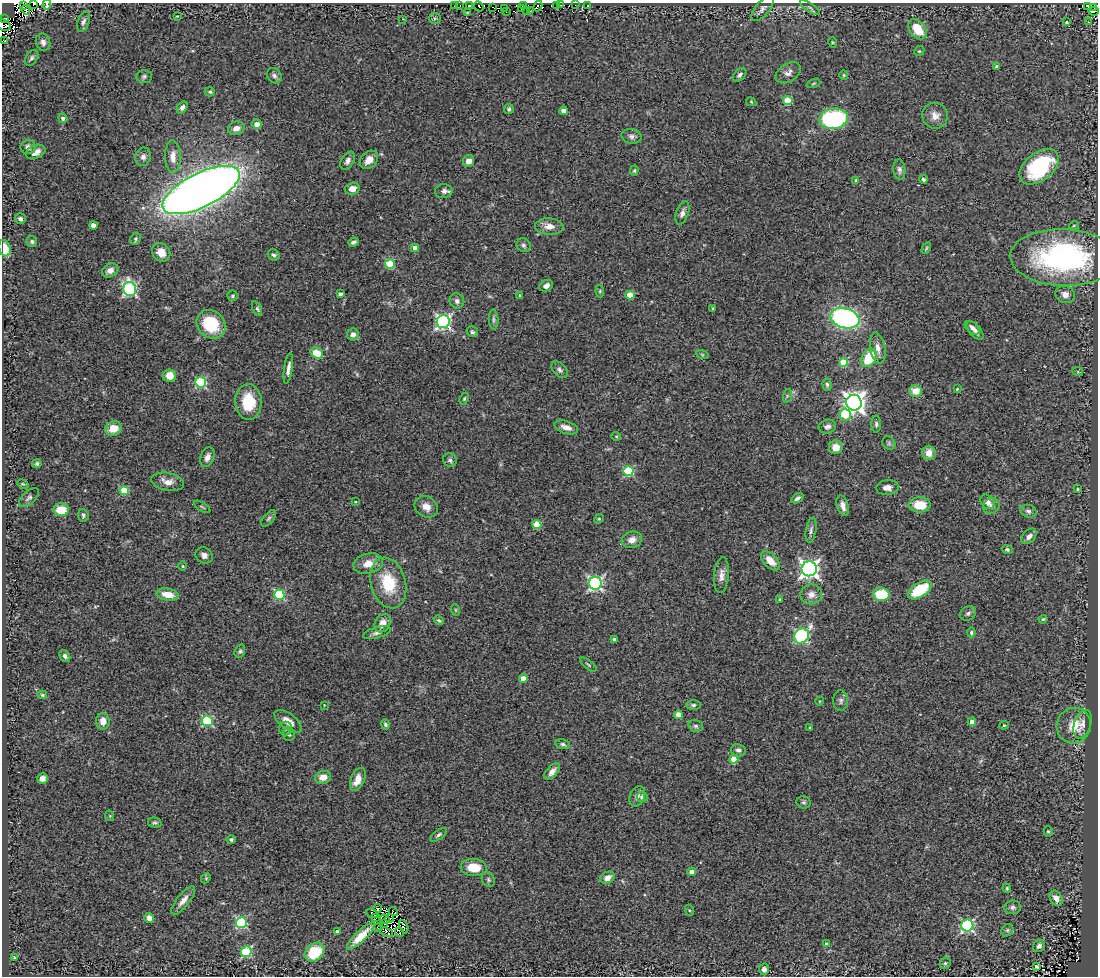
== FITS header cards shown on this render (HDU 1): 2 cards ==
NAXIS1  =                 1096
NAXIS2  =                  974

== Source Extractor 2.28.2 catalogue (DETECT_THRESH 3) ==
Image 1096 x 974 px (HDU 1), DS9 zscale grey, 1 PNG px = 1 image px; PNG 1100 x 978 px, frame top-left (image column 1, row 974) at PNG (2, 3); each listed source drawn as its Kron ellipse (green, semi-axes under 4 px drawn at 4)
Background 0.745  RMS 0.097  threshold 0.291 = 3 sigma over >= 5 px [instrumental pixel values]
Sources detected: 272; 13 with non-positive FLUX_AUTO (blend fragments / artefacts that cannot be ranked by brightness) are neither listed nor drawn; the other 259 listed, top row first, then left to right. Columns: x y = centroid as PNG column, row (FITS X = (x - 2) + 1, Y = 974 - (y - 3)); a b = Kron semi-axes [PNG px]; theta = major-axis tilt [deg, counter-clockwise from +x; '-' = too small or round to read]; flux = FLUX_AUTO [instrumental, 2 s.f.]
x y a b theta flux
34 3 2 2 - 34
47 4 5 3 - 58
23 5 3 2 - 2900
469 5 3 2 - 180
523 5 4 2 - 18
557 5 3 2 - 120
560 5 2 2 - 38
575 5 2 2 - 12
454 6 3 2 - 14
460 6 3 2 - 4.2
479 6 5 2 - 43
538 6 5 2 - 21
588 6 3 2 - 0.1
1087 6 4 2 - 37
493 7 3 2 - 59
810 7 11 3 -34 16
1094 7 2 2 - 17
505 8 2 2 - 16
521 9 3 2 - 80
762 9 15 7 50 28
26 10 5 3 - 73
527 11 3 2 - 10
530 11 3 2 - 6.2
1094 11 5 3 - 78
506 12 3 2 - 7.5
467 13 3 2 - 5
177 16 3 3 - 4.8
5 18 3 2 - 50
435 18 6 5 - 10
403 19 3 2 - 5.4
83 22 11 5 69 23
1067 22 3 3 - 10
1088 22 3 2 - 31
4 25 7 5 -24 18
918 29 11 7 -52 150
5 40 3 2 - 140
43 42 9 7 -70 28
832 42 5 3 - 6.5
919 51 5 4 - 8.3
32 58 9 5 58 17
997 67 4 4 - 9.8
788 73 14 9 33 36
740 75 8 5 46 19
844 75 5 4 - 7.1
144 76 8 6 6 17
274 76 8 6 -48 19
813 83 7 3 19 7.3
210 92 5 4 - 9.4
788 101 4 4 - 230
751 102 5 4 - 6.7
182 107 6 4 55 26
509 109 5 4 - 11
563 111 4 4 - 43
935 116 13 12 - 60
63 118 5 4 - 19
834 119 14 10 7 720
257 124 5 5 - 48
236 128 8 6 20 44
631 136 10 7 -10 25
28 147 8 7 - 34
35 152 10 6 23 53
143 157 9 8 - 27
173 157 16 8 -88 56
369 160 10 7 44 61
348 161 10 6 60 26
469 161 6 5 - 48
1039 167 22 14 39 560
899 170 10 6 -84 21
634 171 5 4 - 9
923 179 4 4 - 12
856 180 3 3 - 7.5
352 189 7 6 - 53
201 190 42 17 26 9000
444 191 9 7 3 26
682 213 12 6 69 27
20 219 5 5 - 20
93 225 4 4 - 54
1074 225 5 3 - 5.5
549 226 14 8 -3 58
135 239 6 5 - 11
32 241 5 5 - 13
353 242 5 3 - 15
524 245 7 6 - 18
4 248 8 5 -70 120
415 248 4 4 - 54
926 248 6 4 60 9
161 252 10 8 -52 74
274 255 6 5 - 14
1063 257 53 28 -2 1300
390 264 5 5 - 360
110 270 8 6 26 39
546 286 7 5 28 29
130 289 7 6 - 1000
600 291 6 4 -85 9.1
340 294 4 4 - 22
1065 294 10 8 -20 38
630 295 4 4 - 120
233 296 5 5 - 11
520 296 4 3 - 8.4
457 301 8 7 - 26
713 308 3 3 - 6.7
257 309 8 4 -65 12
845 318 15 10 -16 1500
494 320 10 5 -88 15
443 322 7 6 - 1500
211 324 15 13 -41 260
972 328 8 5 -36 22
975 330 11 5 -49 33
472 332 6 5 - 12
353 335 6 6 - 31
878 348 15 7 -80 53
317 353 7 5 -30 120
702 354 6 4 -19 9.3
869 358 10 7 57 240
843 362 4 4 - 260
288 368 15 4 82 29
560 370 10 6 -45 22
1078 372 5 3 - 5.7
169 375 7 6 - 87
201 382 5 5 - 610
827 385 6 4 -87 13
957 389 4 3 - 6.1
915 391 6 6 - 96
787 396 7 4 72 11
464 399 6 4 63 9
248 402 18 13 -88 240
854 403 8 7 - 4200
845 415 6 5 - 220
876 424 8 5 -90 16
566 427 12 6 -18 49
827 427 9 7 16 28
113 429 8 7 - 94
616 436 5 3 - 5.3
889 443 7 6 - 15
836 447 7 6 - 82
929 453 7 6 - 66
207 457 10 6 69 35
450 460 7 6 - 16
37 463 4 4 - 12
628 471 5 5 - 430
168 482 17 8 -11 60
23 484 6 4 -23 7.8
887 488 11 7 6 36
1077 489 3 3 - 6.5
124 491 5 4 - 230
29 498 12 6 41 21
797 498 6 4 34 21
355 502 3 2 - 4.3
987 502 8 6 -47 35
920 505 11 7 -1 140
843 506 10 5 -73 37
991 506 8 7 - 27
202 507 9 2 -32 7
426 507 12 10 -32 57
61 510 8 6 -1 120
1028 511 8 6 -17 20
83 515 6 5 - 14
269 518 10 5 48 16
599 519 5 4 - 7.6
537 524 4 4 - 190
811 530 13 5 81 22
1029 536 9 6 47 32
632 540 10 8 16 49
1007 549 5 4 - 14
204 555 9 7 -34 28
770 561 12 6 -46 81
368 563 15 10 13 79
183 566 5 3 - 6.2
809 569 7 7 - 2800
721 575 18 7 85 45
388 583 26 17 -75 260
595 583 6 6 - 1400
920 590 13 7 34 270
168 594 11 6 -9 97
811 594 11 10 - 52
881 594 8 6 -6 230
279 595 5 5 - 480
780 599 4 3 - 7.1
456 610 6 3 -71 7.1
968 613 8 6 28 20
1043 619 4 4 - 8.2
439 620 5 4 - 8.5
382 623 10 7 56 55
377 633 14 5 16 27
971 633 5 3 - 9
801 636 8 6 47 820
614 639 4 4 - 18
240 651 7 5 69 12
65 656 6 5 - 18
588 665 10 3 -38 9.7
523 678 4 4 - 91
42 695 5 4 - 8.5
820 701 4 3 - 5
841 701 10 7 -89 21
324 705 2 2 - 4.2
693 705 7 5 1 12
678 715 4 4 - 77
103 721 8 6 -89 55
207 721 5 5 - 550
288 721 16 7 -36 68
972 722 4 4 - 50
385 724 5 4 - 11
1083 724 15 8 72 47
1004 725 5 4 - 7.3
696 726 7 5 -16 15
1074 726 18 17 - 140
810 727 3 3 - 7.6
285 728 7 6 - 18
289 734 6 6 - 16
563 744 7 5 -12 14
738 750 7 6 - 21
734 759 4 4 - 140
552 772 10 5 47 36
323 777 8 6 13 57
42 778 5 5 - 27
358 779 12 6 66 81
637 796 10 7 63 31
642 797 5 5 - 33
804 802 7 6 - 14
110 816 5 3 - 6.3
155 823 7 5 -12 12
1048 831 5 4 - 8.6
439 835 10 4 37 17
231 839 4 4 - 14
474 867 13 8 -5 140
692 872 4 4 - 56
206 878 5 4 - 8.3
607 878 7 5 28 48
488 879 8 6 -60 14
1007 888 4 4 - 7.3
1056 898 8 6 -56 40
183 900 17 6 51 49
1013 907 8 7 - 20
377 908 4 3 - 33
689 910 6 3 -71 7.5
393 911 5 3 - 4.7
372 913 6 3 -23 5.6
149 918 5 5 - 37
376 918 4 2 - 17
390 918 4 2 - 9.4
385 919 5 3 - 18
241 923 5 5 - 670
384 923 4 2 - 0.43
967 925 6 6 - 1000
378 927 5 3 - 0.0014
404 927 7 3 -69 5.4
1007 930 7 5 46 13
337 932 4 3 - 19
386 932 7 3 -24 6.6
399 932 5 2 - 6.2
361 936 19 5 44 99
826 944 4 4 - 17
1039 946 6 5 - 19
246 952 5 5 - 520
314 952 11 8 40 320
14 958 4 3 - 7.9
945 963 6 5 - 9.9
1036 966 4 3 - 14
764 969 6 5 - 20
At the frame edge (FLAGS 8, measured only in part): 7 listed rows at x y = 34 3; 47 4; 23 5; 1094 11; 5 18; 4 25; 4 248
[13 non-positive-flux detections neither listed nor drawn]